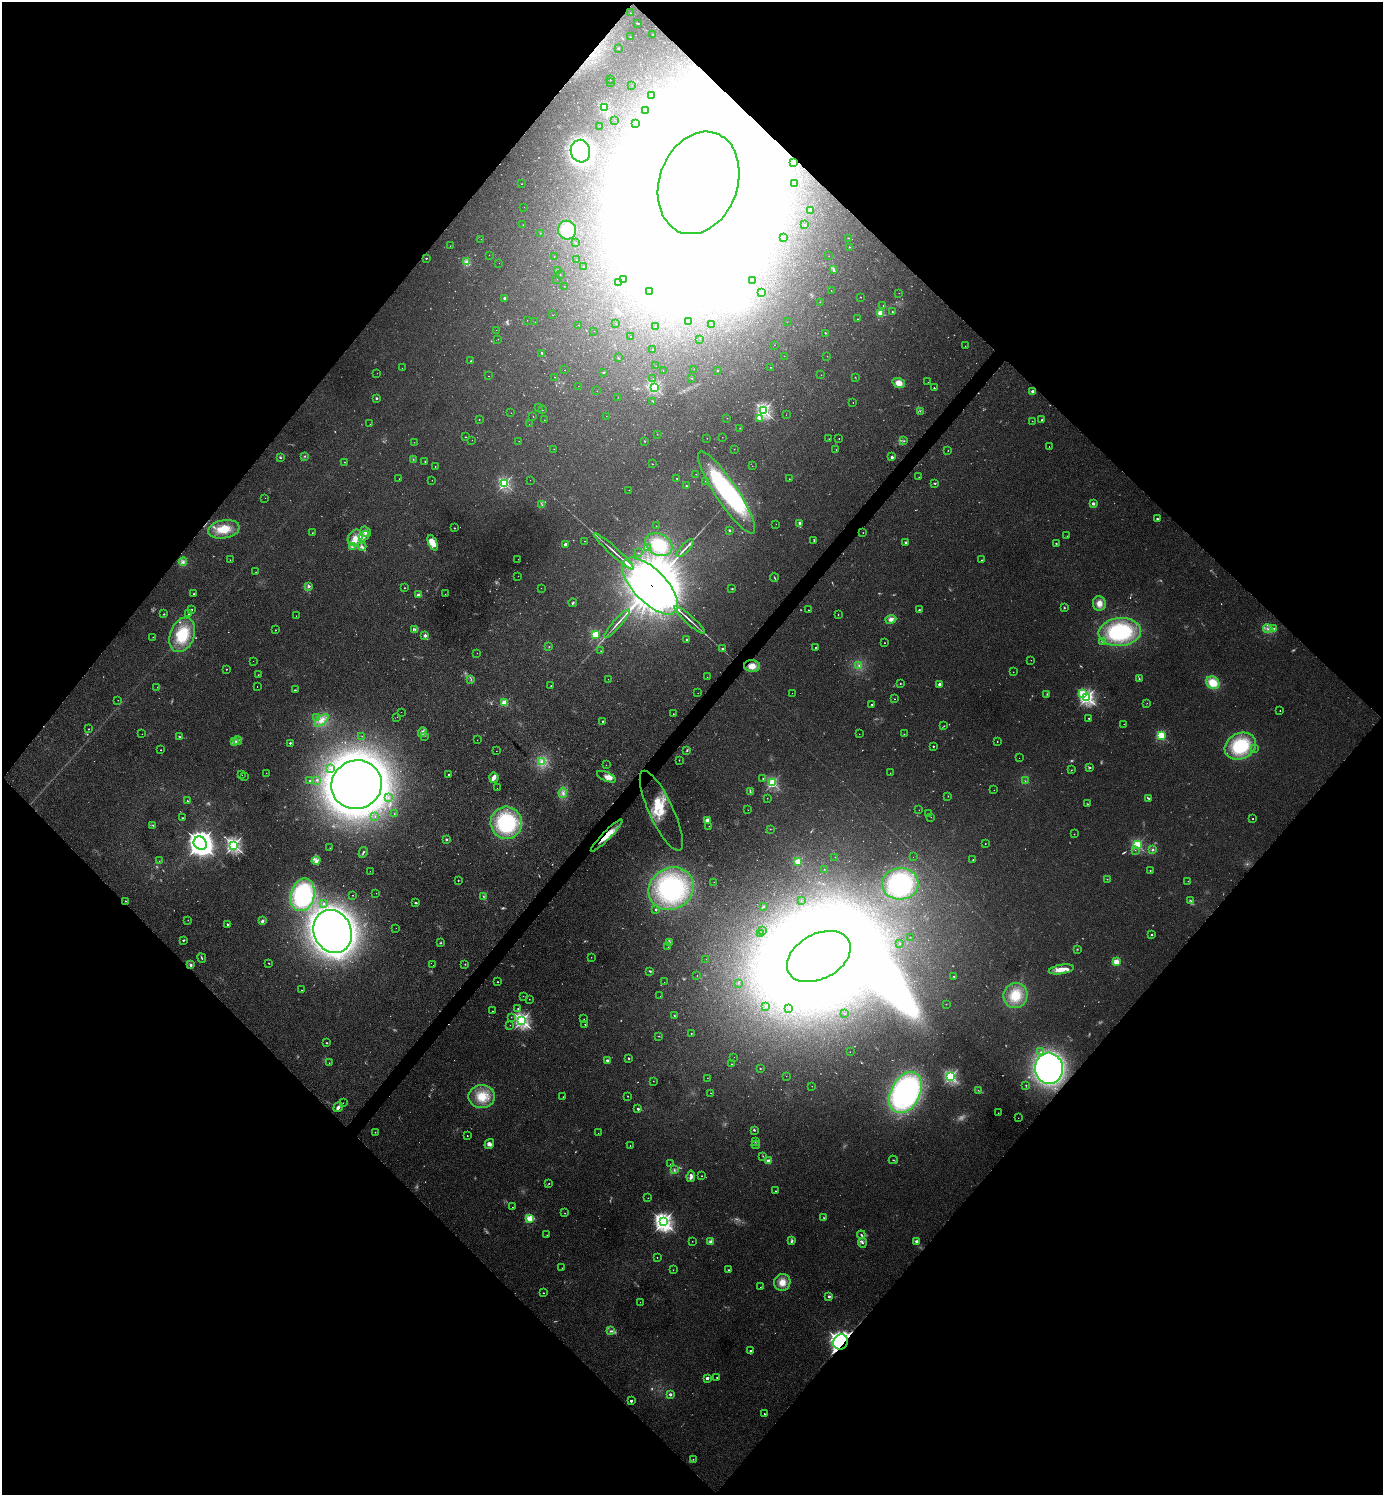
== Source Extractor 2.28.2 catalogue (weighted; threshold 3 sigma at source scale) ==
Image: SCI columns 328-5849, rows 40-6010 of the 6045 x 6042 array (HDU 1 of 3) = the unmasked area's bounding box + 8 px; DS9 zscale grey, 4 x 4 block average (1 PNG px = mean of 4 x 4 image px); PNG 1385 x 1497 px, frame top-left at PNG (2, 2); each listed source drawn as its Kron ellipse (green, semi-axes under 4 px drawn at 4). Shown black and unused: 51% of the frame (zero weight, under 2 of 3 exposures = <1% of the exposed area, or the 3 px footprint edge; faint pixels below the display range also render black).
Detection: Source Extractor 2.28.2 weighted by HDU 2 'WHT'. Background 0.0433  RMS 0.0074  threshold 0.0333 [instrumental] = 3 sigma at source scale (4.5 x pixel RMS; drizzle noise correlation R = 1.50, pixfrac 1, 0.05/0.05 arcsec/px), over >= 5 px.
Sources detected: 805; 168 too faint to see at this stretch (4 x 4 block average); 67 inside a brighter object's white glare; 6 cosmic-ray / hot-pixel residue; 1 long thin detection or spike segment (spike, bleed or trail) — neither listed nor drawn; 9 coinciding with a brighter row at this scale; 43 inside a brighter listed object's ellipse — not listed separately; of the other 511, all 500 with FLUX_AUTO >= 0.61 (the completeness limit of this list) listed and drawn (11 fainter detections not listed), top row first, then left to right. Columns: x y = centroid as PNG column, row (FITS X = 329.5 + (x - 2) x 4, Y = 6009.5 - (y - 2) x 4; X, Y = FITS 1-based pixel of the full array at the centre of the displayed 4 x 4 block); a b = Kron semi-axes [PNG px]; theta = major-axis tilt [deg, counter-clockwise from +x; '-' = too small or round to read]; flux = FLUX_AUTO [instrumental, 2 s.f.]
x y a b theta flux
631 13 2 2 - 1.1
637 23 3 2 - 3.7
653 35 2 2 - 1
630 37 2 2 - 1.2
618 48 2 2 - 6.5
611 79 2 2 - 1
610 83 2 2 - 0.76
632 85 2 2 - 0.63
652 96 2 2 - 11
604 107 2 2 - 400
645 110 2 2 - 0.89
614 120 2 2 - 0.7
635 123 2 2 - 0.75
599 126 2 2 - 0.79
580 151 11 10 - 1000
794 163 2 2 - 1.2
699 183 53 39 70 5800
794 183 2 2 - 1.4
522 184 2 2 - 2
524 207 2 2 - 0.65
810 210 2 2 - 60
523 225 2 2 - 0.98
805 225 2 2 - 14
567 230 9 9 - 88
540 233 2 2 - 1
783 237 2 2 - 0.78
848 238 2 2 - 1.7
481 239 2 2 - 0.82
576 243 2 2 - 0.69
450 246 2 2 - 0.82
849 247 2 2 - 3.5
489 255 2 2 - 1.1
554 256 2 2 - 0.83
829 256 2 2 - 0.63
426 258 2 2 - 8.6
576 260 2 2 - 0.87
467 262 4 3 - 10
499 263 2 2 - 0.7
584 267 2 2 - 2.3
833 269 3 2 - 4.6
557 270 2 2 - 2.9
560 275 2 2 - 1.6
557 279 2 2 - 1.1
624 279 2 2 - 0.76
752 281 2 2 - 0.84
618 283 2 2 - 0.76
564 286 2 2 - 0.67
831 290 2 2 - 0.98
650 291 2 2 - 1.2
761 292 3 3 - 8.4
899 293 2 2 - 0.9
861 297 2 2 - 1.6
504 298 2 2 - 31
820 302 2 2 - 0.97
883 305 2 2 - 1.2
892 311 3 2 - 3.2
881 313 2 2 - 210
553 315 2 2 - 0.81
858 319 2 2 - 2.1
527 320 2 2 - 0.68
535 322 2 2 - 1.3
688 322 2 2 - 0.7
787 322 2 2 - 0.71
616 323 2 2 - 1
579 325 2 2 - 1.1
712 325 2 2 - 0.75
656 326 2 2 - 0.86
496 330 2 2 - 0.75
594 331 2 2 - 0.7
825 333 2 2 - 4.7
631 336 2 2 - 1.1
498 339 2 2 - 0.75
700 339 2 2 - 1.1
774 345 2 2 - 0.7
965 346 2 2 - 1.3
652 349 2 2 - 1.2
542 353 3 2 - 8.6
784 356 2 2 - 0.8
827 356 2 2 - 0.74
618 358 2 2 - 4.5
471 361 2 2 - 4.4
656 366 2 2 - 0.63
770 367 2 2 - 1.3
402 368 2 2 - 1.1
694 369 2 2 - 0.63
565 370 2 2 - 1.3
717 370 2 2 - 8.1
663 371 2 2 - 0.78
604 372 3 2 - 2.2
377 373 2 2 - 0.98
821 375 2 2 - 0.68
488 376 2 2 - 1
555 377 2 2 - 1.1
855 377 2 2 - 1.8
692 378 2 2 - 1.7
653 379 2 2 - 0.73
928 382 2 2 - 0.77
899 383 6 5 - 42
578 386 2 2 - 0.72
655 387 2 2 - 630
934 388 2 2 - 6.4
597 391 2 2 - 1.4
1033 391 2 2 - 68
618 397 2 2 - 0.86
376 398 2 2 - 23
653 401 3 2 - 2.3
853 402 2 2 - 1.2
538 407 2 2 - 1.2
542 410 2 2 - 1.1
764 410 2 2 - 1200
920 411 2 2 - 1.9
511 413 2 2 - 1.5
786 415 2 2 - 0.79
533 416 2 2 - 1.3
606 416 2 2 - 0.68
727 418 2 2 - 1.5
759 418 2 2 - 30
479 419 2 2 - 3.3
544 420 2 2 - 0.99
1042 420 2 2 - 6.3
1032 421 2 2 - 1.4
370 424 2 2 - 0.92
529 424 2 2 - 0.81
740 428 2 2 - 2
657 434 2 2 - 1.6
465 437 2 2 - 1.9
722 437 2 2 - 0.89
707 438 2 2 - 1
829 439 2 2 - 1.2
839 439 2 2 - 1.5
472 440 2 2 - 1
519 441 2 2 - 0.98
645 441 2 2 - 3.8
904 441 2 2 - 2.3
414 442 2 2 - 1.3
1049 446 2 2 - 1.2
554 449 2 2 - 1.5
734 449 2 2 - 2.3
836 450 2 2 - 1.2
948 450 2 2 - 1.8
305 456 2 2 - 2.8
892 457 2 2 - 36
280 458 3 2 - 3.8
413 459 2 2 - 1.7
425 461 2 2 - 3.4
345 462 2 2 - 2.9
653 464 2 2 - 1.6
435 466 2 2 - 1.5
752 466 2 2 - 1.3
696 474 2 2 - 0.84
919 477 2 2 - 4
677 478 2 2 - 1.9
399 479 2 2 - 0.86
789 479 2 2 - 1.8
432 480 2 2 - 1.3
530 480 2 2 - 0.67
705 481 2 2 - 1.2
504 483 2 2 - 820
935 483 2 2 - 2.7
686 486 2 2 - 4.6
629 490 2 2 - 0.79
727 493 48 11 -56 550
265 498 2 2 - 0.82
1093 504 2 2 - 52
542 505 2 2 - 1.5
1157 519 2 2 - 12
800 523 2 2 - 45
776 524 2 2 - 0.74
656 526 2 2 - 0.72
454 528 2 2 - 4.3
224 529 16 9 10 92
729 530 2 2 - 20
365 532 5 4 - 17
312 533 2 2 - 2.1
863 533 2 2 - 1.6
364 536 6 3 56 15
1067 536 2 2 - 1.7
355 538 9 7 57 46
814 540 3 2 - 3.4
585 541 2 2 - 1.2
433 543 8 4 -66 52
906 543 2 2 - 32
1056 543 2 2 - 6.6
566 544 2 2 - 37
659 544 14 10 -30 120
362 546 4 3 - 11
352 547 3 2 - 5.7
647 547 4 2 - 7.8
685 548 11 2 47 14
614 551 27 2 -42 28
638 553 2 2 - 1.3
518 559 2 2 - 0.86
230 560 2 2 - 1.5
981 560 2 2 - 1.5
183 562 4 3 - 10
256 572 2 2 - 1.4
518 576 2 2 - 1
774 578 4 2 - 3.7
309 586 3 2 - 7
650 586 36 16 -46 45000
404 588 2 2 - 2.4
541 588 2 2 - 0.71
732 589 3 2 - 3.2
193 594 2 2 - 3.3
445 594 2 2 - 1.2
418 595 4 3 - 9.3
573 603 4 2 - 5.2
1099 603 7 6 - 34
1064 608 2 2 - 3.5
191 610 2 2 - 3.1
808 610 2 2 - 2.4
919 610 3 2 - 3.3
164 614 2 2 - 3.7
188 614 2 2 - 12
838 615 2 2 - 2.1
296 616 2 2 - 1.2
891 619 5 4 - 20
690 620 20 2 -42 23
617 624 19 2 48 20
1274 628 2 2 - 2.5
415 629 3 2 - 7.1
1268 629 5 2 - 6.7
275 630 2 2 - 3.3
1120 632 21 14 6 410
182 635 18 12 70 160
595 635 2 2 - 380
425 636 2 2 - 59
153 637 2 2 - 1.7
687 639 2 2 - 4
1102 641 3 2 - 5.2
885 643 2 2 - 8.6
549 647 2 2 - 1.6
723 648 2 2 - 5.5
815 648 2 2 - 3.7
601 651 2 2 - 2.3
477 653 2 2 - 0.95
1031 660 2 2 - 0.92
253 661 2 2 - 0.72
859 665 2 2 - 3.2
752 666 8 6 -3 36
226 669 2 2 - 3.1
1013 672 2 2 - 1.4
258 675 2 2 - 1.9
707 677 2 2 - 2
471 679 3 2 - 2.7
608 679 2 2 - 0.76
1139 679 2 2 - 2.6
900 683 2 2 - 3
1213 683 7 6 - 82
939 684 2 2 - 49
551 686 2 2 - 2.8
157 687 2 2 - 1.4
257 687 2 2 - 1.4
295 690 3 2 - 3
698 693 2 2 - 0.91
792 693 2 2 - 0.69
1082 693 2 2 - 140
1047 694 3 2 - 3.3
1087 697 2 2 - 1300
894 699 2 2 - 3.8
118 700 2 2 - 1.1
505 703 2 2 - 290
1147 703 2 2 - 1.1
871 704 2 2 - 3.8
1280 711 2 2 - 2.8
401 712 2 2 - 0.67
673 714 2 2 - 1.4
397 717 2 2 - 0.81
316 718 2 2 - 4
1089 718 2 2 - 6.5
322 720 8 4 40 32
602 721 2 2 - 3.2
1124 724 2 2 - 0.93
944 726 2 2 - 2.3
89 729 2 2 - 2.1
422 732 5 4 - 16
142 734 2 2 - 0.8
859 734 2 2 - 1.5
904 734 2 2 - 1.7
1161 735 2 2 - 370
362 736 2 2 - 1.5
424 736 2 2 - 1.6
180 737 3 2 - 3.6
477 740 2 2 - 0.96
238 741 4 2 - 7.4
997 741 2 2 - 1.6
235 742 3 2 - 7.5
290 743 2 2 - 20
933 746 2 2 - 8.5
1240 746 16 12 27 240
1255 748 2 2 - 0.91
161 750 2 2 - 4.1
687 750 3 2 - 4.1
496 751 2 2 - 2.1
1019 758 2 2 - 0.76
679 760 2 2 - 2.9
542 762 4 3 - 14
606 765 2 2 - 0.89
1090 767 3 2 - 4.9
331 768 2 2 - 1.8
1071 770 2 2 - 1.9
266 773 2 2 - 1.5
890 773 2 2 - 1.3
449 774 2 2 - 9.7
242 775 2 2 - 0.81
244 777 2 2 - 0.8
606 777 10 4 -24 21
494 778 5 4 - 21
763 778 2 2 - 2
317 780 2 2 - 3.8
310 781 2 2 - 6.6
1025 781 2 2 - 2.5
772 783 2 2 - 670
356 785 25 24 - 4400
497 788 2 2 - 0.78
994 790 2 2 - 3.4
750 792 3 2 - 4.8
563 793 5 2 - 11
948 796 2 2 - 1.6
388 798 2 2 - 1.5
767 798 2 2 - 3
1148 798 4 2 - 5.8
187 801 2 2 - 3.7
1087 804 2 2 - 3
748 810 2 2 - 1.2
919 810 2 2 - 0.89
661 811 44 12 -65 120
929 813 2 2 - 1.3
394 814 2 2 - 1.9
375 817 2 2 - 0.82
931 817 2 2 - 1.8
182 818 2 2 - 3.8
1253 819 2 2 - 3.2
707 820 2 2 - 120
506 823 16 15 - 370
153 825 3 2 - 3.9
709 826 2 2 - 1.3
770 829 2 2 - 1.9
1074 834 2 2 - 1.8
607 835 22 4 45 78
446 839 2 2 - 16
200 843 7 6 - 4100
985 844 2 2 - 1.6
234 845 3 2 - 1300
1137 845 2 2 - 630
330 848 2 2 - 1.6
1153 849 3 2 - 5
1135 850 2 2 - 1.6
363 852 5 2 - 6.6
835 857 2 2 - 0.76
913 857 2 2 - 1.1
973 860 2 2 - 4.8
159 861 2 2 - 1.4
316 861 4 3 - 15
798 861 2 2 - 220
824 869 2 2 - 0.96
370 871 2 2 - 0.75
1150 871 2 2 - 2.9
1107 879 2 2 - 1.5
458 880 2 2 - 3.1
1188 881 2 2 - 1.2
714 882 2 2 - 0.91
900 884 18 16 2 440
671 889 23 20 33 530
376 893 2 2 - 1.3
303 895 16 12 76 440
353 895 2 2 - 2.1
483 897 2 2 - 2.6
801 900 2 2 - 1.2
125 901 2 2 - 2.3
1191 901 3 2 - 4.1
415 903 3 3 - 4.3
324 904 2 2 - 2
764 906 2 2 - 3.1
656 909 2 2 - 11
188 920 2 2 - 1.1
262 921 3 2 - 9.7
228 925 3 2 - 4.1
396 928 2 2 - 1.4
762 930 2 2 - 1.5
333 931 22 18 -66 4100
760 933 2 2 - 1
1151 934 2 2 - 4.8
910 937 2 2 - 0.62
183 940 3 2 - 5.4
440 943 3 2 - 3.7
670 943 3 2 - 2.9
899 943 2 2 - 0.88
668 947 2 2 - 0.78
1077 949 2 2 - 2
819 956 34 22 28 8700
591 957 2 2 - 2
202 958 5 2 - 4
706 959 2 2 - 2.1
1116 962 2 2 - 200
269 963 2 2 - 4.5
465 964 2 2 - 2.4
190 965 2 2 - 23
433 965 2 2 - 4.5
1061 969 13 4 9 47
650 971 2 2 - 5.9
697 976 2 2 - 0.9
954 977 2 2 - 2.3
498 982 2 2 - 4.5
664 982 2 2 - 0.69
738 983 2 2 - 2
302 990 2 2 - 2.8
1015 995 12 12 - 100
523 996 2 2 - 1.4
660 996 2 2 - 0.61
529 999 2 2 - 1.7
946 1004 2 2 - 2.3
766 1006 2 2 - 2.4
789 1008 2 2 - 2
518 1009 2 2 - 3.9
492 1011 2 2 - 1.7
845 1013 2 2 - 0.7
674 1016 2 2 - 2.6
511 1017 2 2 - 1.5
584 1019 2 2 - 1.5
522 1020 3 2 - 1400
585 1024 2 2 - 4.5
510 1025 2 2 - 0.89
691 1033 2 2 - 4.2
659 1036 2 2 - 2.3
327 1043 2 2 - 3
850 1052 2 2 - 0.88
1041 1052 3 2 - 7.3
734 1057 2 2 - 0.69
628 1058 2 2 - 14
607 1060 2 2 - 35
329 1063 2 2 - 1.2
731 1064 2 2 - 1.9
760 1068 2 2 - 2
1049 1068 15 14 - 1700
786 1076 2 2 - 0.77
951 1076 2 2 - 680
707 1078 2 2 - 1.1
653 1081 2 2 - 1.1
1026 1085 2 2 - 1.9
812 1086 2 2 - 1.2
978 1090 2 2 - 1.9
711 1093 2 2 - 1.7
906 1093 22 14 62 1000
628 1096 2 2 - 2.1
482 1097 13 11 0 96
563 1097 2 2 - 1.5
343 1103 2 2 - 0.8
338 1107 5 3 - 13
638 1109 2 2 - 21
998 1113 2 2 - 1.3
1018 1118 2 2 - 1
754 1130 3 2 - 4.5
375 1132 2 2 - 4.5
598 1133 2 2 - 0.69
467 1136 2 2 - 2.2
755 1141 2 2 - 2.9
489 1144 5 4 - 16
630 1145 2 2 - 3
756 1145 4 2 - 4.2
763 1156 2 2 - 1.7
893 1160 4 2 - 2.5
768 1161 2 2 - 110
670 1164 2 2 - 1.1
674 1170 4 2 - 4.8
691 1176 6 3 82 19
702 1176 2 2 - 2.1
549 1183 2 2 - 2.1
775 1191 2 2 - 3.4
648 1198 2 2 - 2.6
512 1207 2 2 - 1.4
565 1213 2 2 - 1.7
530 1218 2 2 - 290
824 1218 2 2 - 2.7
663 1222 4 3 - 1700
547 1235 2 2 - 1.3
861 1235 4 2 - 5.2
792 1240 4 2 - 7
692 1241 2 2 - 1.3
917 1241 2 2 - 34
711 1242 2 2 - 120
862 1243 5 2 - 8.2
657 1257 2 2 - 2.5
562 1268 2 2 - 1.1
673 1270 3 2 - 1.3
729 1270 2 2 - 4.3
782 1282 8 8 - 44
760 1287 2 2 - 1.1
543 1293 2 2 - 4.5
829 1296 2 2 - 17
640 1302 2 2 - 1
611 1331 4 2 - 6.4
841 1342 8 7 - 3300
750 1351 2 2 - 19
707 1378 2 2 - 45
717 1378 2 2 - 3.1
670 1394 2 2 - 36
631 1401 2 2 - 28
764 1414 2 2 - 3.9
693 1459 2 2 - 1.7
Overlapping masked pixels (flux is a lower limit): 4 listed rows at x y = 699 183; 650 586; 607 835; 841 1342
Diffuse or blended objects may show on this block-average render without a row.